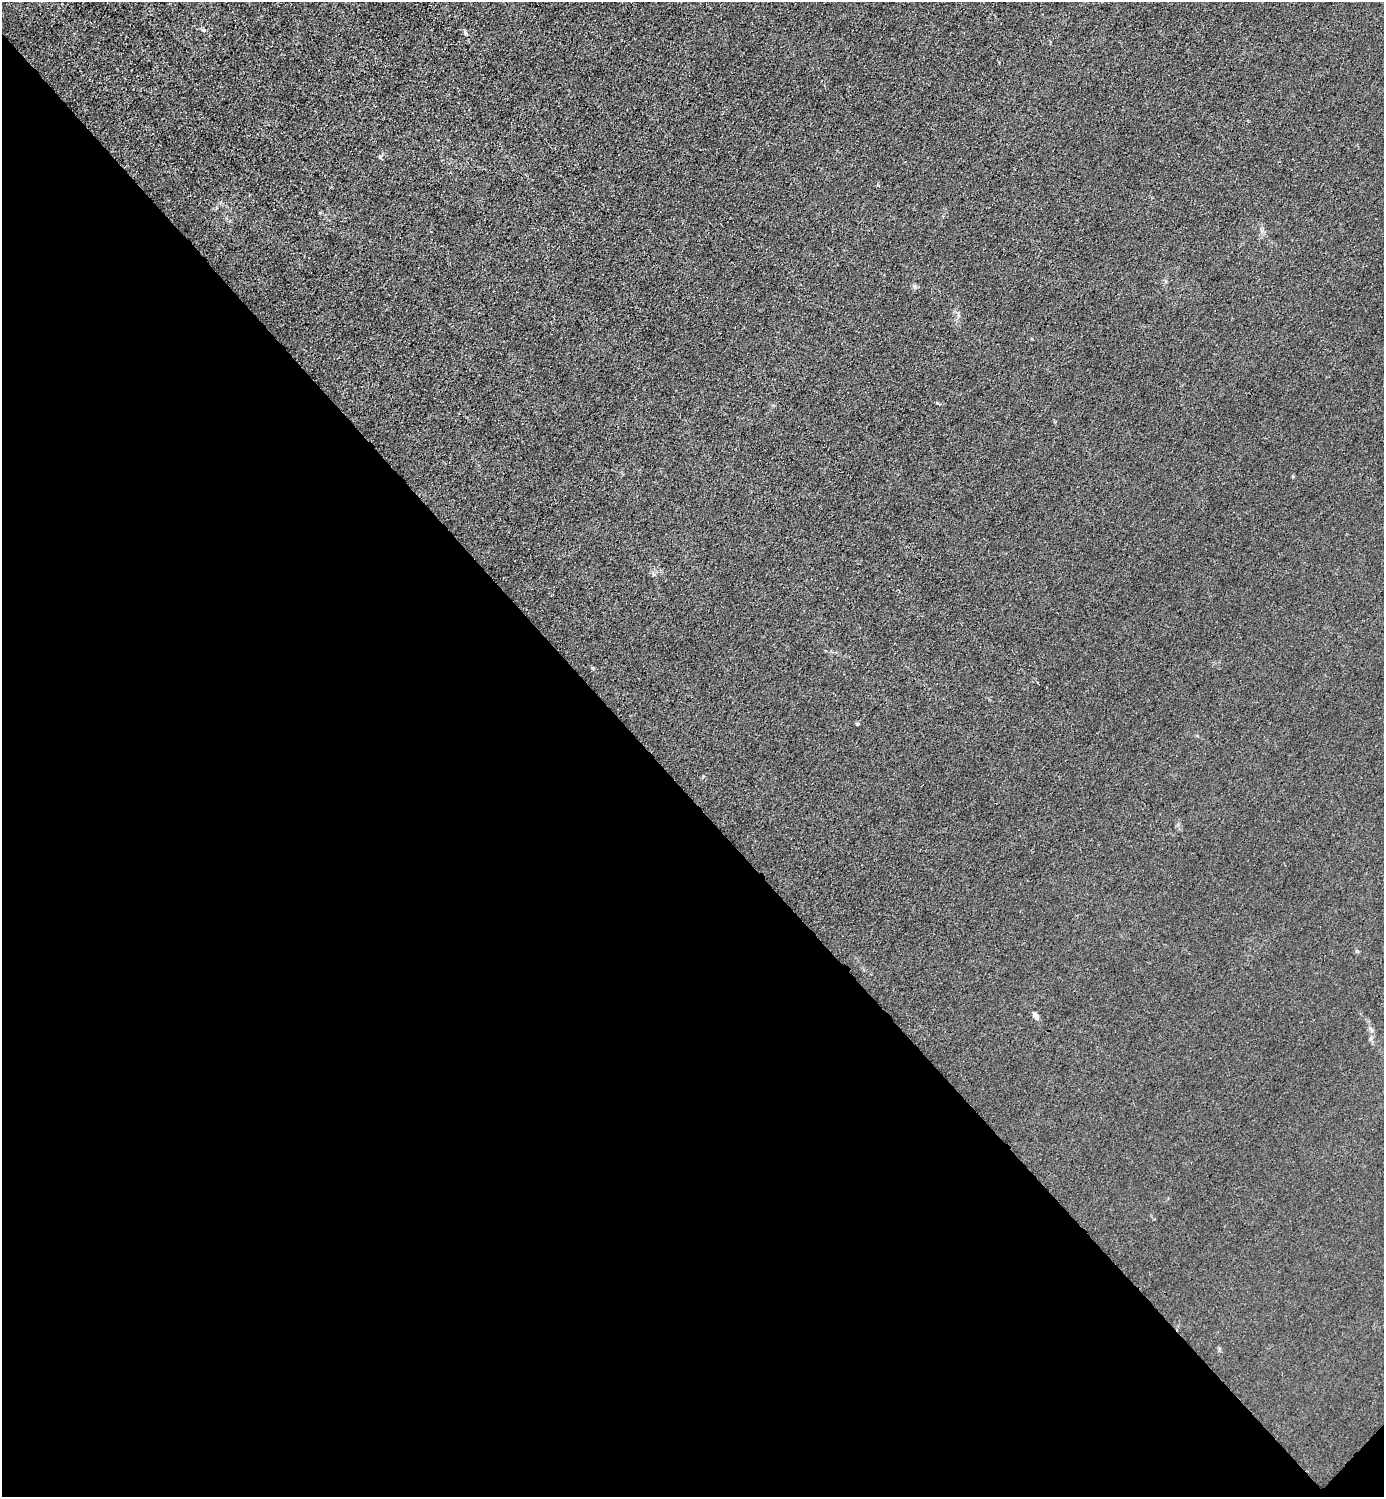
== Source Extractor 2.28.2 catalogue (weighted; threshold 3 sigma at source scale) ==
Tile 14 of 4 x 4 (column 2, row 4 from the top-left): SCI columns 1683-3064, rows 3-1497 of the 5985 x 5985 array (HDU 1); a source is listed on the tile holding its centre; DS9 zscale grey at full resolution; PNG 1386 x 1499 px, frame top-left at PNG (2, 2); no overlay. Shown black and unused: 47% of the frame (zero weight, under 3 of 4 exposures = <1% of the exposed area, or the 3 px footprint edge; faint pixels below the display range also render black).
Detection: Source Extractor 2.28.2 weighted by HDU 2 'WHT'; one run over the whole footprint, this tile lists its part. Background 0.0213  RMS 0.0062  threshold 0.0279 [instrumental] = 3 sigma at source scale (4.5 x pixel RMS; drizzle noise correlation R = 1.50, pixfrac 1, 0.05/0.05 arcsec/px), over >= 5 px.
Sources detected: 6; all 6 listed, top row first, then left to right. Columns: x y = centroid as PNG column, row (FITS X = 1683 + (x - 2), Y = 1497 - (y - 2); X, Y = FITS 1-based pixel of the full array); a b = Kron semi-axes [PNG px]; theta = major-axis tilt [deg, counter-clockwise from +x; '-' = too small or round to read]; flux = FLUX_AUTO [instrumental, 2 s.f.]
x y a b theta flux
203 30 7 4 -44 0.95
465 33 6 5 - 0.97
914 286 7 5 -85 1.2
857 724 4 3 - 1.1
1357 951 6 4 -71 0.75
1035 1016 11 6 -55 2.6